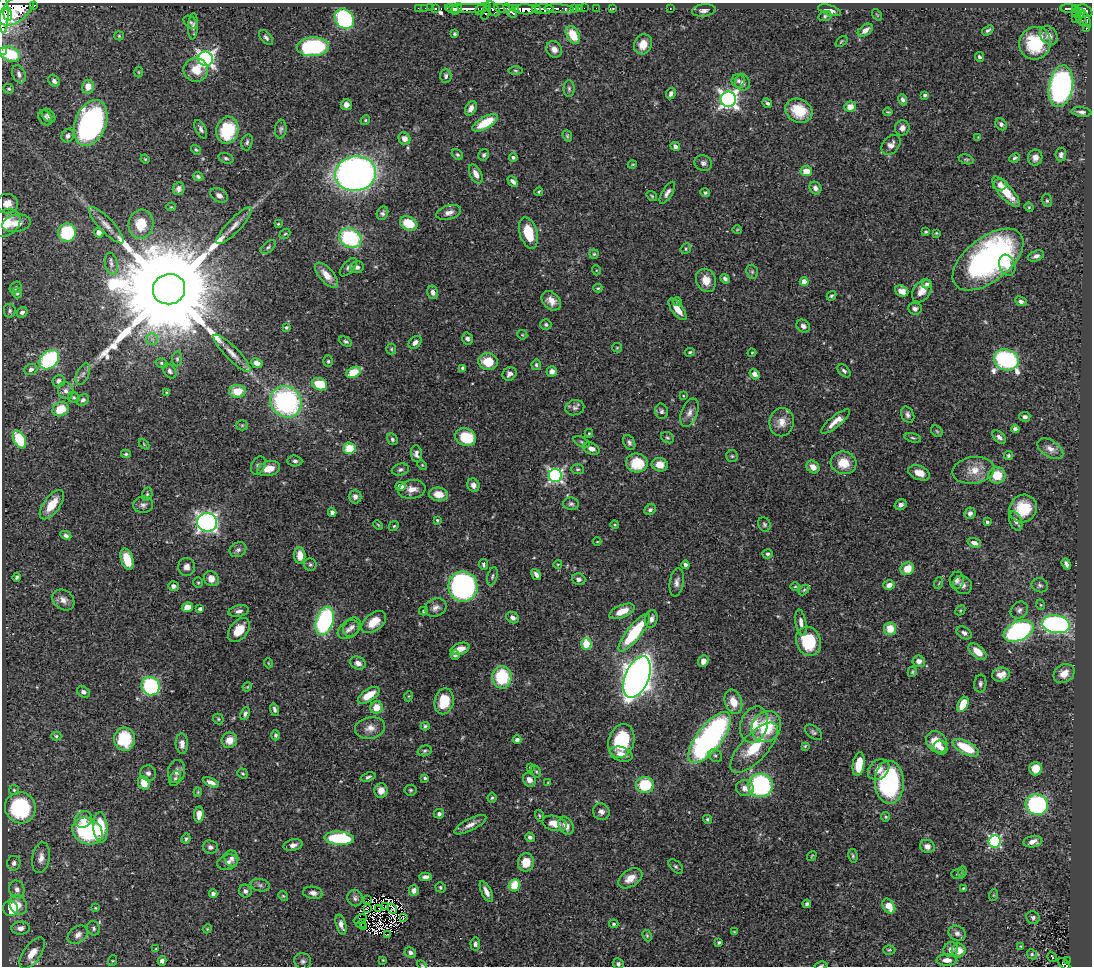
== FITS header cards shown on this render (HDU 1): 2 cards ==
NAXIS1  =                 1090
NAXIS2  =                  964

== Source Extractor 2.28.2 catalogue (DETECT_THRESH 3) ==
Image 1090 x 964 px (HDU 1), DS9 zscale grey, 1 PNG px = 1 image px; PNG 1094 x 968 px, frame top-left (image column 1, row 964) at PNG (2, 3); each listed source drawn as its Kron ellipse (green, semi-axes under 4 px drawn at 4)
Background 0.504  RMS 0.019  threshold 0.0568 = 3 sigma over >= 5 px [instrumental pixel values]
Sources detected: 508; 10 with non-positive FLUX_AUTO (blend fragments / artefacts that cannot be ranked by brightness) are neither listed nor drawn; the other 498 listed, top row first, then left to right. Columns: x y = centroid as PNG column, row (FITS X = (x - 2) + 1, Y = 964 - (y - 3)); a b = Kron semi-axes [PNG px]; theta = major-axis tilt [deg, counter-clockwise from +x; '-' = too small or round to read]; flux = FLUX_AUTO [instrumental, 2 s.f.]
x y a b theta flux
34 5 3 3 - 49
418 8 2 2 - 3.8
425 8 2 2 - 4.4
431 8 2 2 - 4.5
436 8 3 3 - 18
502 8 8 3 -10 110
515 8 3 3 - 31
574 8 4 3 - 22
579 8 3 2 - 1.6
584 8 2 2 - 4.9
596 8 2 2 - 2.7
670 8 2 2 - 0.94
1068 8 8 3 -1 91
17 9 21 11 41 1700
452 9 7 4 -12 250
457 9 6 4 54 350
468 9 22 3 1 440
481 9 7 4 50 72
493 9 9 5 -52 190
525 9 11 5 -2 580
536 9 5 3 - 200
544 9 9 5 -5 440
559 9 15 4 -3 110
613 9 4 2 - 1
1075 9 3 3 - 69
704 10 12 6 7 5.1
829 10 12 5 -16 8.1
510 11 8 4 -49 240
1085 11 8 5 -33 280
486 12 8 3 74 79
3 13 19 5 -89 1700
1077 13 5 3 - 26
8 14 6 2 -81 310
1081 14 4 3 - 76
877 15 6 4 -54 1.2
825 16 7 5 17 2.4
1075 18 2 2 - 1.3
1085 18 11 4 -63 100
344 19 11 9 -52 170
1081 19 7 3 -60 56
191 22 8 5 -41 2.8
193 26 13 5 86 4.4
1086 29 3 3 - 9.9
865 30 8 5 36 7.3
988 30 6 3 35 2.8
454 34 3 3 - 2.2
573 35 10 6 -61 30
1049 35 10 8 -48 8.5
119 36 5 4 - 1.5
266 37 9 5 -50 3.4
841 41 7 3 39 1.5
1035 43 16 15 - 73
643 44 10 9 - 17
313 47 16 9 3 140
554 49 9 7 -56 6.6
2 51 3 2 - 9.3
10 54 11 7 -22 47
979 57 5 4 - 2.7
206 59 7 7 - 450
196 70 12 12 - 23
515 71 7 3 -1 1.7
139 72 5 3 - 1.2
19 74 9 6 -68 4.9
446 76 7 5 89 3.3
54 81 6 5 - 4.6
738 81 7 6 - 3.6
742 83 8 7 - 5.5
1061 86 21 12 80 350
88 87 7 6 - 12
9 89 5 4 - 1.9
569 89 8 5 -89 3.1
671 94 6 4 64 4.4
925 95 4 4 - 2.8
728 99 7 7 - 570
903 100 5 4 - 3.5
767 103 5 3 - 2.5
346 105 5 5 - 6.7
850 107 6 5 - 12
471 108 8 5 64 7.5
799 111 14 11 -27 38
888 112 4 3 - 1.5
1081 112 10 4 -6 4.5
49 116 8 5 -46 3.8
45 118 8 6 -58 3.2
365 120 5 4 - 1.7
91 123 24 15 69 330
485 123 14 6 30 40
1001 124 6 5 - 3.5
902 128 7 7 - 6
201 129 10 5 -63 4.3
281 129 9 5 84 3.3
227 130 13 11 77 74
68 136 7 6 - 4.7
567 136 6 4 -70 1.8
978 137 3 3 - 0.99
404 139 6 5 - 9.6
247 142 8 5 74 2.9
891 145 11 8 49 7.3
675 146 5 4 - 4.2
196 150 5 4 - 1.9
1061 154 7 5 81 3.8
457 155 6 4 -39 2.2
484 155 6 5 - 3
513 157 4 4 - 2.1
1035 157 8 7 - 7.4
226 158 8 5 -16 2.7
1015 158 6 4 28 2.1
145 159 4 3 - 1.2
966 159 8 4 -14 2
703 163 9 7 -23 4.4
632 165 4 3 - 1
806 171 6 5 - 17
356 174 21 17 11 750
476 174 10 5 -64 8.3
198 177 5 4 - 2.7
513 181 6 4 -46 4.3
1000 185 7 6 - 5.2
815 188 7 5 -55 4.7
179 189 6 5 - 4.9
539 192 4 3 - 1.5
1006 192 19 6 -49 28
667 193 12 5 59 5.5
705 193 5 4 - 3.3
219 195 9 6 -32 5.4
652 196 5 3 - 1.4
1047 201 6 5 - 2.5
7 204 11 10 - 11
171 207 4 4 - 1.1
1029 207 5 4 - 1.4
449 212 13 7 17 7.4
382 213 7 5 62 3.6
6 223 16 12 39 22
16 223 14 8 10 12
409 223 9 7 -28 39
141 224 14 12 78 33
278 224 4 4 - 1.4
106 225 24 7 -47 12
234 226 24 6 46 12
737 230 5 3 - 1.1
926 232 3 3 - 1.9
67 233 9 9 - 78
99 233 5 4 - 6.7
528 233 16 9 -74 37
936 233 3 3 - 1.5
285 234 6 4 41 1.7
350 238 11 9 -30 120
268 247 9 5 40 3
686 249 5 5 - 2.1
594 254 4 4 - 1.6
1036 256 8 5 20 4.7
988 260 41 22 38 340
111 264 11 6 -79 4.9
1007 265 11 8 -70 15
348 267 11 5 48 4.4
357 267 6 6 - 4.1
596 270 5 3 - 1.2
752 272 7 5 -70 2.6
326 275 15 7 -48 16
725 279 5 4 - 3.6
706 280 12 9 -66 15
804 282 4 4 - 13
927 284 5 4 - 3.9
16 288 6 5 - 2.8
598 288 4 3 - 1.4
169 289 16 15 - 62000
902 291 7 5 -21 10
922 291 12 8 56 14
433 292 7 5 -77 6.9
17 293 5 4 - 2.3
831 296 5 4 - 2.3
551 301 11 8 -44 12
677 301 4 4 - 2.4
1021 301 6 4 -28 3.7
677 309 13 5 -52 17
915 309 6 6 - 4.4
10 311 7 6 - 2.8
22 312 6 5 - 4.1
546 325 5 5 - 2.8
803 326 7 6 - 5.3
286 327 3 3 - 2.5
522 335 5 4 - 1.5
152 339 6 6 - 3.6
467 339 6 5 - 3.9
346 342 7 4 -26 2.5
415 342 7 5 43 6.3
617 348 5 4 - 1.6
391 349 5 5 - 1.8
690 352 5 4 - 1.8
232 353 25 6 -46 13
752 353 4 4 - 1.3
177 359 7 5 82 2.5
49 360 11 8 43 120
1006 360 12 10 -21 260
328 361 6 5 - 2.2
488 362 10 8 -10 30
161 363 6 4 -18 2.2
257 363 6 4 -25 7
536 365 5 4 - 2.4
463 368 4 4 - 4
31 369 6 5 - 4.7
170 371 8 5 -53 4.2
552 371 5 5 - 6.5
844 371 8 5 -44 2.9
353 372 7 5 26 38
83 374 11 6 64 5.3
509 374 7 6 - 5.1
754 374 5 4 - 5.9
59 381 6 6 - 5.2
319 384 8 6 -20 41
66 391 8 7 - 5.7
237 391 8 6 3 29
167 393 4 4 - 1.7
683 396 4 3 - 1.1
74 398 6 5 - 2.1
83 400 6 5 - 3.4
286 402 16 15 - 240
575 408 9 7 13 4.5
61 409 8 6 29 28
661 411 8 6 -78 3.7
689 413 15 8 67 8.7
908 415 8 6 -64 4
1025 417 5 5 - 3.9
836 421 18 5 39 13
782 422 14 12 80 14
242 425 5 5 - 1.8
1015 429 4 4 - 3.8
937 431 6 5 - 1.8
589 433 4 3 - 1.6
465 437 11 8 -21 46
999 437 8 5 -45 4.7
667 438 6 5 - 2.3
913 438 8 4 -14 2.2
19 439 9 6 -63 55
392 439 6 5 - 2.8
582 442 9 4 -27 2.9
629 442 8 5 -63 3.5
144 444 6 4 -47 1.4
349 448 6 5 - 33
591 449 9 5 -25 8.4
1050 449 14 8 -32 9.3
126 454 5 4 - 1.9
416 454 8 5 -82 4.9
732 456 6 6 - 2.3
1008 456 4 4 - 2.6
295 461 7 5 -4 3.5
637 463 11 9 -7 44
843 463 13 11 -14 24
258 465 9 6 63 4.2
422 465 5 4 - 1.3
660 465 8 6 -10 15
813 467 7 5 -44 10
268 469 12 7 14 15
578 469 6 5 - 2.4
400 470 8 6 14 3.8
973 470 21 13 8 21
919 473 11 7 -22 13
555 475 7 6 - 300
997 475 8 8 - 27
473 485 7 6 - 6.4
400 486 5 4 - 12
412 489 13 9 9 12
147 494 7 5 76 2.3
438 494 9 7 -8 18
355 497 7 6 - 5.5
571 504 8 6 -2 3.3
52 505 17 8 54 26
143 505 10 8 9 5.1
901 505 6 5 - 5
1023 509 14 13 - 41
650 510 6 5 - 3.4
332 512 4 4 - 4
970 513 6 5 - 4.8
437 520 3 3 - 1.7
1016 521 10 6 -67 5.4
207 522 10 9 - 530
987 522 4 3 - 2.3
764 524 7 6 - 2.8
378 525 5 3 - 1.3
615 525 4 3 - 1.1
394 526 6 4 44 1.7
66 535 6 4 -27 3.6
597 542 4 3 - 1
974 543 7 4 -19 5.5
238 550 8 7 - 4.2
768 554 5 4 - 2.4
300 555 8 5 -88 17
127 559 11 6 -73 27
310 564 6 6 - 2.5
484 564 5 4 - 2.8
558 564 4 3 - 1.1
1066 564 6 4 -68 3.8
685 565 4 3 - 3.8
187 567 9 8 - 8
907 569 7 6 - 22
536 574 6 4 -57 5.1
492 576 9 5 75 3
17 577 4 3 - 2.4
211 579 8 7 - 12
579 579 7 6 - 4.5
957 580 9 7 81 4.7
677 582 14 7 81 7
198 583 5 5 - 1.8
939 583 6 3 71 1.5
889 585 6 5 - 7.1
962 585 10 8 -37 7.1
1040 585 8 7 - 3.5
173 586 5 5 - 4.8
463 587 15 14 - 370
795 587 4 3 - 1.2
804 590 6 4 45 1.9
63 600 12 9 -39 8.1
1041 605 5 3 - 1.1
187 607 5 5 - 12
436 608 11 8 24 6.5
200 609 4 3 - 3.3
960 610 6 3 45 1.3
1019 610 9 7 43 4.6
239 611 10 5 12 5.3
423 611 4 4 - 1.9
622 611 13 6 23 19
513 618 7 5 -31 5.6
651 619 9 6 74 6.3
325 621 15 8 72 170
374 622 14 8 39 22
801 623 13 5 -81 7.7
1056 624 14 9 -8 330
352 627 10 8 48 5.4
890 629 6 6 - 21
239 630 13 9 51 22
348 630 12 8 34 6.7
1019 631 16 9 25 250
634 633 23 7 52 92
964 633 8 5 -31 4.2
808 641 15 12 -70 60
586 644 6 5 - 57
460 649 10 5 18 14
978 652 11 6 -42 16
455 655 4 4 - 2.6
703 661 6 5 - 7.9
919 661 6 6 - 5.8
268 663 5 3 - 1.1
358 663 8 6 -24 6.8
912 672 5 4 - 2
1064 674 11 9 33 15
1001 675 9 7 15 9.9
502 677 11 9 -89 67
637 677 22 11 68 1300
980 684 9 6 85 3.6
151 686 9 9 - 150
247 687 5 3 - 1.2
83 692 7 5 -32 4.1
369 695 12 6 33 25
409 696 5 3 - 1.1
444 701 13 9 77 36
733 702 12 8 -71 21
963 704 8 5 63 33
376 707 6 6 - 20
274 710 6 4 -73 3.4
245 714 7 4 67 3.3
218 719 6 4 -49 1.8
754 725 18 13 73 27
425 726 4 4 - 2.3
766 727 16 14 61 64
370 728 15 10 10 12
813 732 9 6 -38 3.3
275 735 5 4 - 2.4
56 736 5 4 - 2.1
710 738 31 12 52 400
124 739 12 10 -81 62
229 740 8 7 - 14
517 740 4 4 - 3.5
621 741 17 12 72 71
937 742 12 9 -49 31
182 744 10 6 -87 7.4
805 746 4 3 - 1.5
940 747 7 6 - 6.8
754 748 32 13 47 50
966 748 14 6 -28 46
424 751 7 5 16 2.7
621 754 12 7 -18 11
715 756 7 6 - 3.2
859 764 12 6 81 28
530 767 3 3 - 1.1
1036 769 6 6 - 20
879 770 12 9 42 12
176 771 11 8 78 7.6
536 772 7 4 -62 2
148 773 8 7 - 5
243 773 6 4 -36 2.1
368 777 7 4 19 2.9
175 778 8 5 68 2.7
425 778 4 3 - 2
529 780 7 6 - 7.5
211 782 8 4 -23 6.9
889 782 21 14 -89 170
144 783 7 5 -63 20
548 783 3 3 - 1.1
645 785 9 8 - 57
760 785 12 12 - 190
745 788 9 8 - 7.7
14 790 5 5 - 2
410 790 6 5 - 2.2
381 791 7 6 - 11
198 792 4 4 - 1.3
492 798 5 4 - 2.1
1037 805 11 10 - 240
20 808 16 15 - 140
601 812 8 8 - 6.1
439 814 5 5 - 4
199 815 8 4 86 11
539 816 6 3 -70 1.6
886 817 4 4 - 1.7
83 819 9 8 - 12
707 819 5 4 - 2
554 823 12 7 -15 14
470 825 18 6 27 8.9
566 826 9 7 -58 12
100 827 15 7 -85 44
87 831 16 12 -27 160
530 837 5 4 - 3.6
339 838 15 6 -3 96
186 839 5 3 - 1.9
994 841 6 6 - 180
1033 842 9 5 9 7.8
293 845 10 5 13 5.7
927 846 7 6 - 7.1
210 847 7 6 - 4.4
812 856 5 2 - 1.2
853 856 7 4 -80 2.2
41 858 15 9 80 10
231 858 8 7 - 4.6
228 862 10 7 16 5.8
526 862 9 8 - 22
14 863 7 6 - 4.4
676 866 8 5 -44 2.7
962 872 6 4 72 1.8
957 874 6 5 - 1.8
425 877 6 4 2 5.2
630 878 13 8 33 14
260 885 9 6 -10 3.5
514 885 6 5 - 28
440 887 5 4 - 2
963 888 3 2 - 1.4
17 889 9 7 -75 7
414 890 5 5 - 7.4
245 891 6 6 - 4.1
486 892 11 5 -64 8
313 893 10 6 -8 6.1
213 894 4 4 - 3.2
994 895 6 4 71 1.4
283 896 5 4 - 1.6
355 898 8 7 - 4.1
368 899 2 2 - 0.57
807 904 4 4 - 2.9
18 905 10 8 -57 14
889 906 8 5 -55 17
385 907 3 2 - 1.6
10 908 7 7 - 50
95 908 3 3 - 1.2
367 908 3 2 - 1.8
379 909 2 2 - 1.4
392 909 5 4 - 0.48
403 918 3 2 - 1.6
1033 918 7 6 - 3.6
360 919 7 2 24 0.45
341 924 10 5 -73 7.8
361 924 5 2 - 1.1
614 924 4 3 - 2
363 927 2 2 - 3.2
20 928 9 6 4 7.9
94 928 7 6 - 3.4
207 929 4 3 - 1.2
734 931 4 2 - 0.98
957 933 9 7 -30 5.1
387 934 3 2 - 2.8
78 935 11 8 37 7.1
647 935 6 4 -64 1.8
719 942 3 3 - 2
475 944 6 5 - 3.6
1021 946 3 3 - 1.1
156 949 3 3 - 1.3
889 950 6 5 - 1.9
951 950 7 7 - 7
959 951 7 7 - 15
410 952 6 5 - 4.3
32 953 18 8 54 20
1032 954 5 4 - 1.9
1052 957 5 3 - 2.5
383 960 4 3 - 1.1
947 960 10 5 0 8.7
112 961 5 3 - 1.2
162 961 5 4 - 4
303 961 8 8 - 4.3
1068 961 3 2 - 10
618 964 5 5 - 3
1064 964 7 4 -41 36
422 965 6 3 -44 1.3
821 966 6 2 11 1.4
At the frame edge (FLAGS 8, measured only in part): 6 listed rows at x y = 3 13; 2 51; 618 964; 1064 964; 422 965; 821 966
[10 non-positive-flux detections neither listed nor drawn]